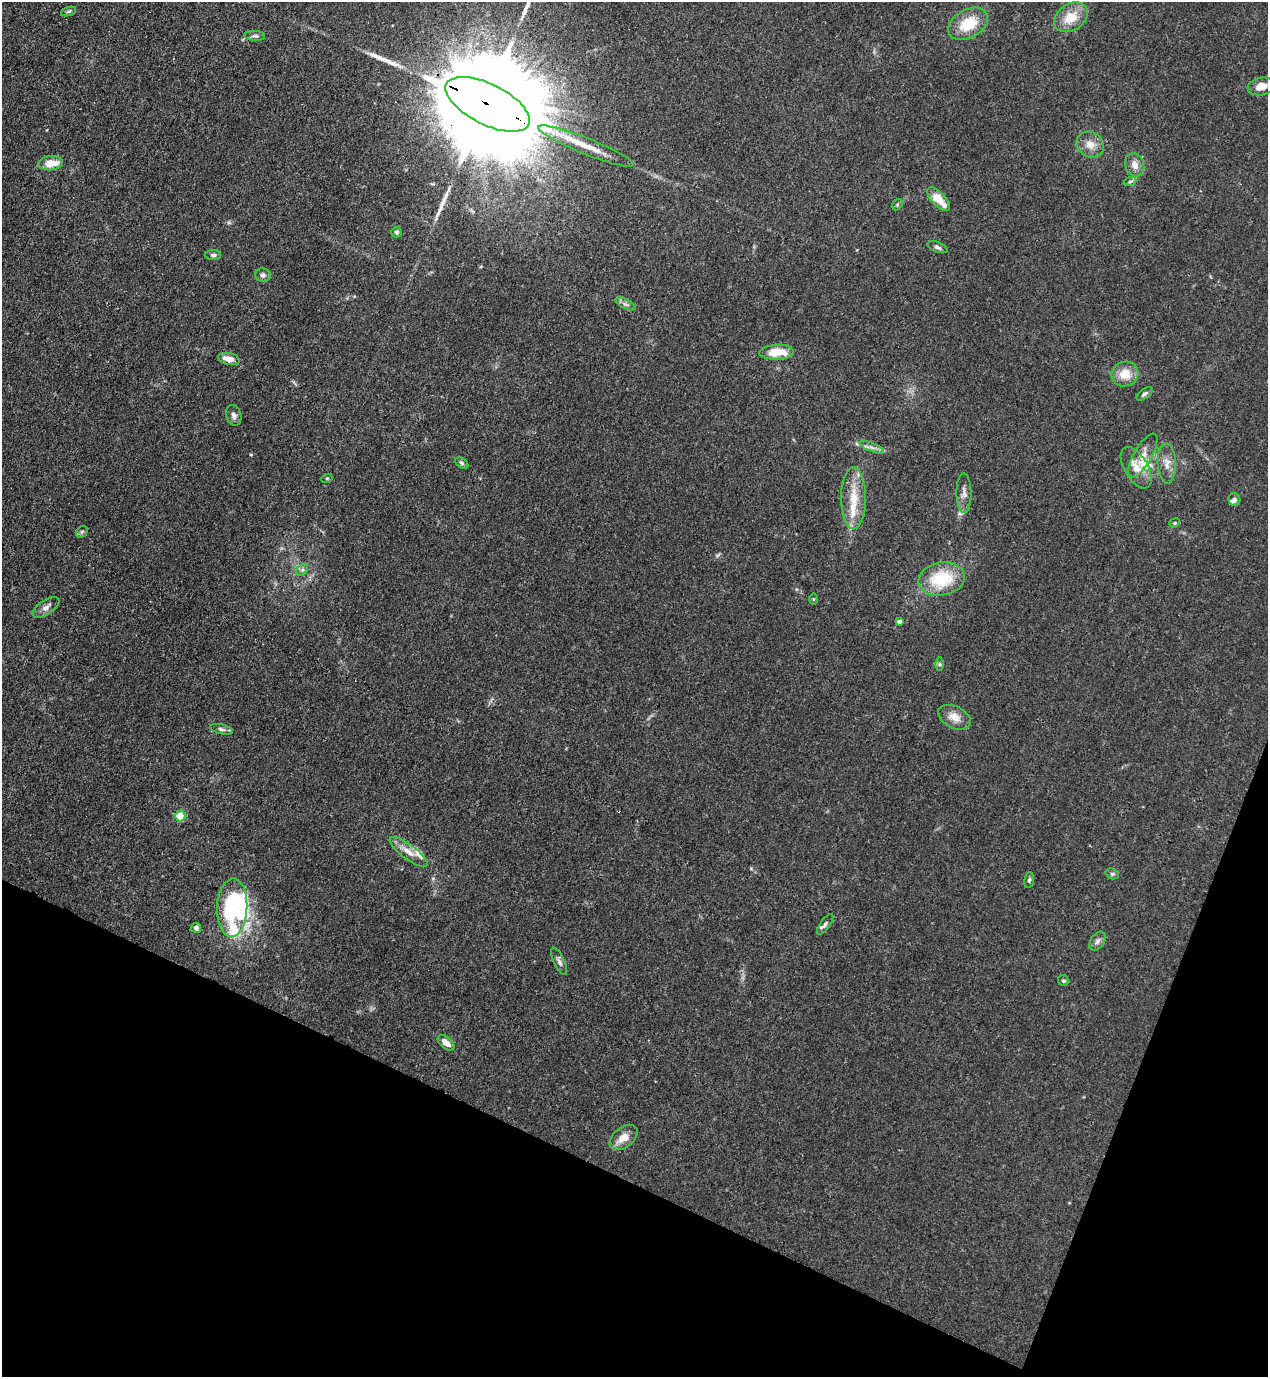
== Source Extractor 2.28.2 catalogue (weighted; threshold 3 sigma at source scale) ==
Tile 15 of 4 x 4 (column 3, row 4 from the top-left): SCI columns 2885-4150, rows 41-1415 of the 5638 x 5578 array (HDU 1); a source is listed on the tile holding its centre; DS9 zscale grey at full resolution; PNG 1270 x 1379 px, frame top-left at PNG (2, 2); each listed source drawn as its Kron ellipse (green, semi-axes under 4 px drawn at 4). Shown black and unused: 19% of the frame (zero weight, under 3 of 4 exposures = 7% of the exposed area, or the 3 px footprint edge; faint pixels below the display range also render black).
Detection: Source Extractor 2.28.2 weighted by HDU 2 'WHT'; one run over the whole footprint, this tile lists its part. Background 0.0148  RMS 0.0025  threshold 0.0113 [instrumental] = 3 sigma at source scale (4.5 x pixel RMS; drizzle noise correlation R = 1.50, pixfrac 1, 0.05/0.05 arcsec/px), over >= 5 px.
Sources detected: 66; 2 inside a brighter object's white glare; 3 long thin detections or spike segments (spike, bleed or trail) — neither listed nor drawn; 7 inside a brighter listed object's ellipse — not listed separately; the other 54 listed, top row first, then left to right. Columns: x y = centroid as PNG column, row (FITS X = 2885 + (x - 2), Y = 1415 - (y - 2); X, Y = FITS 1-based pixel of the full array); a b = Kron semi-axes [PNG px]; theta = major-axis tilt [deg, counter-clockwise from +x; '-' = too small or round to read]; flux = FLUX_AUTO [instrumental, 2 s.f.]
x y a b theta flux
69 11 8 3 19 0.4
1071 17 18 13 34 5.3
968 24 21 14 30 7.6
255 36 10 5 -3 0.65
1261 86 14 8 10 3.1
488 104 46 20 -27 14000
1090 144 14 12 -36 2.7
586 146 51 8 -22 6.3
50 163 12 7 6 4.3
1135 165 12 9 -69 2
1130 181 6 4 20 0.41
939 199 15 6 -46 4.6
897 205 6 4 47 0.38
397 232 5 5 - 0.56
938 247 10 5 -21 0.71
213 255 8 5 0 0.56
263 275 8 6 -11 0.93
625 304 11 4 -26 0.73
777 352 17 7 2 5.3
229 359 11 6 -13 2.2
1125 374 13 12 - 4.1
1144 394 9 4 38 0.62
234 415 10 7 -73 1
872 447 13 3 -24 0.93
1143 455 25 9 60 3.1
462 463 7 4 -37 0.47
1167 464 20 9 -88 2.4
1136 468 23 11 -59 3.6
327 478 5 3 - 0.26
964 493 19 7 -89 1.6
854 498 31 12 -90 6.3
1234 500 6 6 - 0.71
1175 523 5 4 - 0.33
82 532 6 5 - 0.43
302 570 6 5 - 0.57
942 579 23 16 10 12
813 599 5 3 - 0.23
46 607 15 7 33 1.3
899 621 4 3 - 0.64
940 664 6 4 -89 0.39
954 717 17 11 -26 2.8
221 729 11 5 -14 0.69
180 816 5 5 - 11
409 852 23 7 -37 2.7
1112 874 7 5 -19 0.42
1029 880 8 5 80 0.49
232 908 29 15 87 15
825 924 12 5 54 0.72
196 928 5 5 - 0.85
1097 941 10 6 58 0.92
559 961 15 5 -65 0.83
1063 981 6 5 - 0.5
446 1043 10 5 -40 2.1
624 1137 16 10 40 2.7
Overlapping masked pixels (flux is a lower limit): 1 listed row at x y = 488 104
Isophote crosses this tile's border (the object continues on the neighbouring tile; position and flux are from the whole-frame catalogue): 1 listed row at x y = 488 104